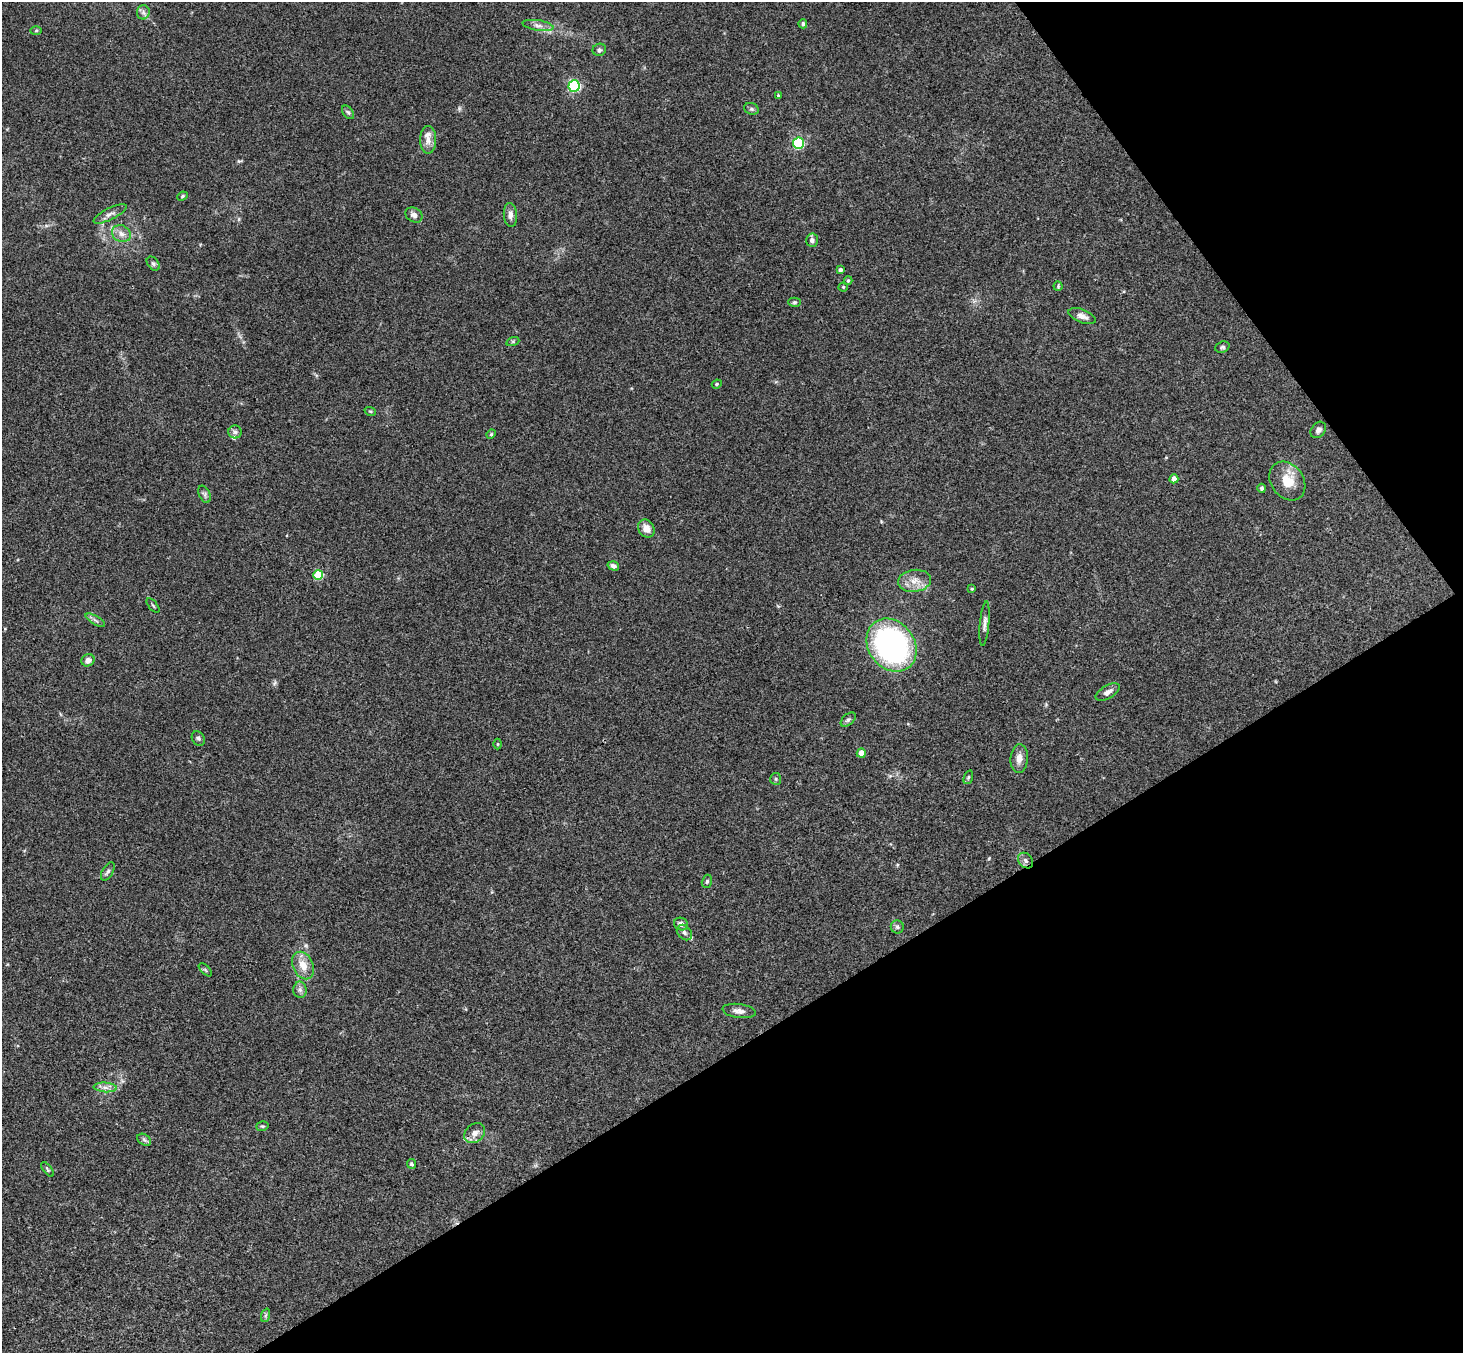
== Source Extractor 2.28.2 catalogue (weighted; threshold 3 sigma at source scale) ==
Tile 12 of 4 x 4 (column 4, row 3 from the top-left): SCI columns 4435-5895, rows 1681-3031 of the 5945 x 5926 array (HDU 1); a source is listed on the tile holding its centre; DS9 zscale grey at full resolution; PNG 1465 x 1355 px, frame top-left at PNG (2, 2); each listed source drawn as its Kron ellipse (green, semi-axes under 4 px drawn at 4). Shown black and unused: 30% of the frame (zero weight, under 3 of 4 exposures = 6% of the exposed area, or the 3 px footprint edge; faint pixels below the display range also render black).
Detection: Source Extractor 2.28.2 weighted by HDU 2 'WHT'; one run over the whole footprint, this tile lists its part. Background 0.188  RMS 0.008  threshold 0.0361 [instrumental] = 3 sigma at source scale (4.5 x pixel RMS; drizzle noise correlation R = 1.50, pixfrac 1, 0.05/0.05 arcsec/px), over >= 5 px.
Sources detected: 73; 3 inside a brighter listed object's ellipse — not listed separately; the other 70 listed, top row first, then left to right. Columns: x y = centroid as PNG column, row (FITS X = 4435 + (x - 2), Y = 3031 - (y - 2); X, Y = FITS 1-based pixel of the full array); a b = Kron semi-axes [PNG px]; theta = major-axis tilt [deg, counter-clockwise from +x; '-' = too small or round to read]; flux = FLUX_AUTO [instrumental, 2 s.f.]
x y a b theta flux
143 12 7 6 - 2.3
803 24 4 4 - 1.9
538 25 15 5 -9 4.1
36 31 6 4 2 0.93
599 50 7 6 - 1.8
574 86 6 5 - 110
778 96 4 3 - 1.3
751 109 7 5 -19 1.8
348 112 7 5 -53 1.6
428 140 14 8 90 5.9
798 143 5 5 - 64
182 196 5 4 - 0.95
110 214 18 5 26 4.2
414 215 9 7 -30 3.2
510 215 12 6 -85 3.7
122 234 10 8 -23 5
812 240 6 6 - 2.8
153 264 8 5 -49 1.7
840 270 3 3 - 2
848 281 4 3 - 1.2
1058 286 4 4 - 1.1
843 287 4 4 - 1
795 302 6 4 1 1.2
1082 316 14 6 -21 4.6
513 341 6 4 19 1.2
1222 347 7 5 20 1.6
717 384 5 4 - 1
370 411 6 3 -18 0.97
1318 430 9 6 51 2.6
235 432 6 6 - 2.1
491 434 5 4 - 0.87
1174 479 4 4 - 7.5
1287 481 21 16 -53 16
1262 488 4 4 - 1.4
204 494 9 5 -65 2.2
646 528 9 8 - 6.7
613 566 6 4 -17 2.6
318 575 5 5 - 41
915 581 16 11 6 9.5
972 589 4 3 - 0.76
153 605 9 2 -50 0.93
95 620 11 3 -30 1.9
985 624 22 4 85 3.5
891 645 28 23 -53 170
88 660 7 6 - 4.8
1108 692 13 6 30 4.3
848 720 9 5 42 1.8
198 738 8 6 -57 1.7
498 744 5 3 - 0.67
861 753 4 4 - 11
1019 758 14 8 85 5.9
968 777 7 4 71 1.3
776 779 6 5 - 1.3
1026 861 8 6 -49 2.9
108 871 10 5 59 2
707 881 7 5 74 1.3
681 924 7 6 - 3.8
897 927 6 6 - 1.8
684 932 9 6 -45 2.6
303 965 14 10 -65 9.9
205 970 8 3 -45 1
300 990 8 6 -88 2.6
739 1011 16 7 -8 4.4
105 1087 11 4 -5 3.8
262 1126 6 4 17 1.2
475 1133 11 9 42 5.4
144 1140 7 5 -32 1.8
411 1164 5 4 - 1.4
47 1169 8 4 -52 1.2
266 1315 7 4 70 1.5